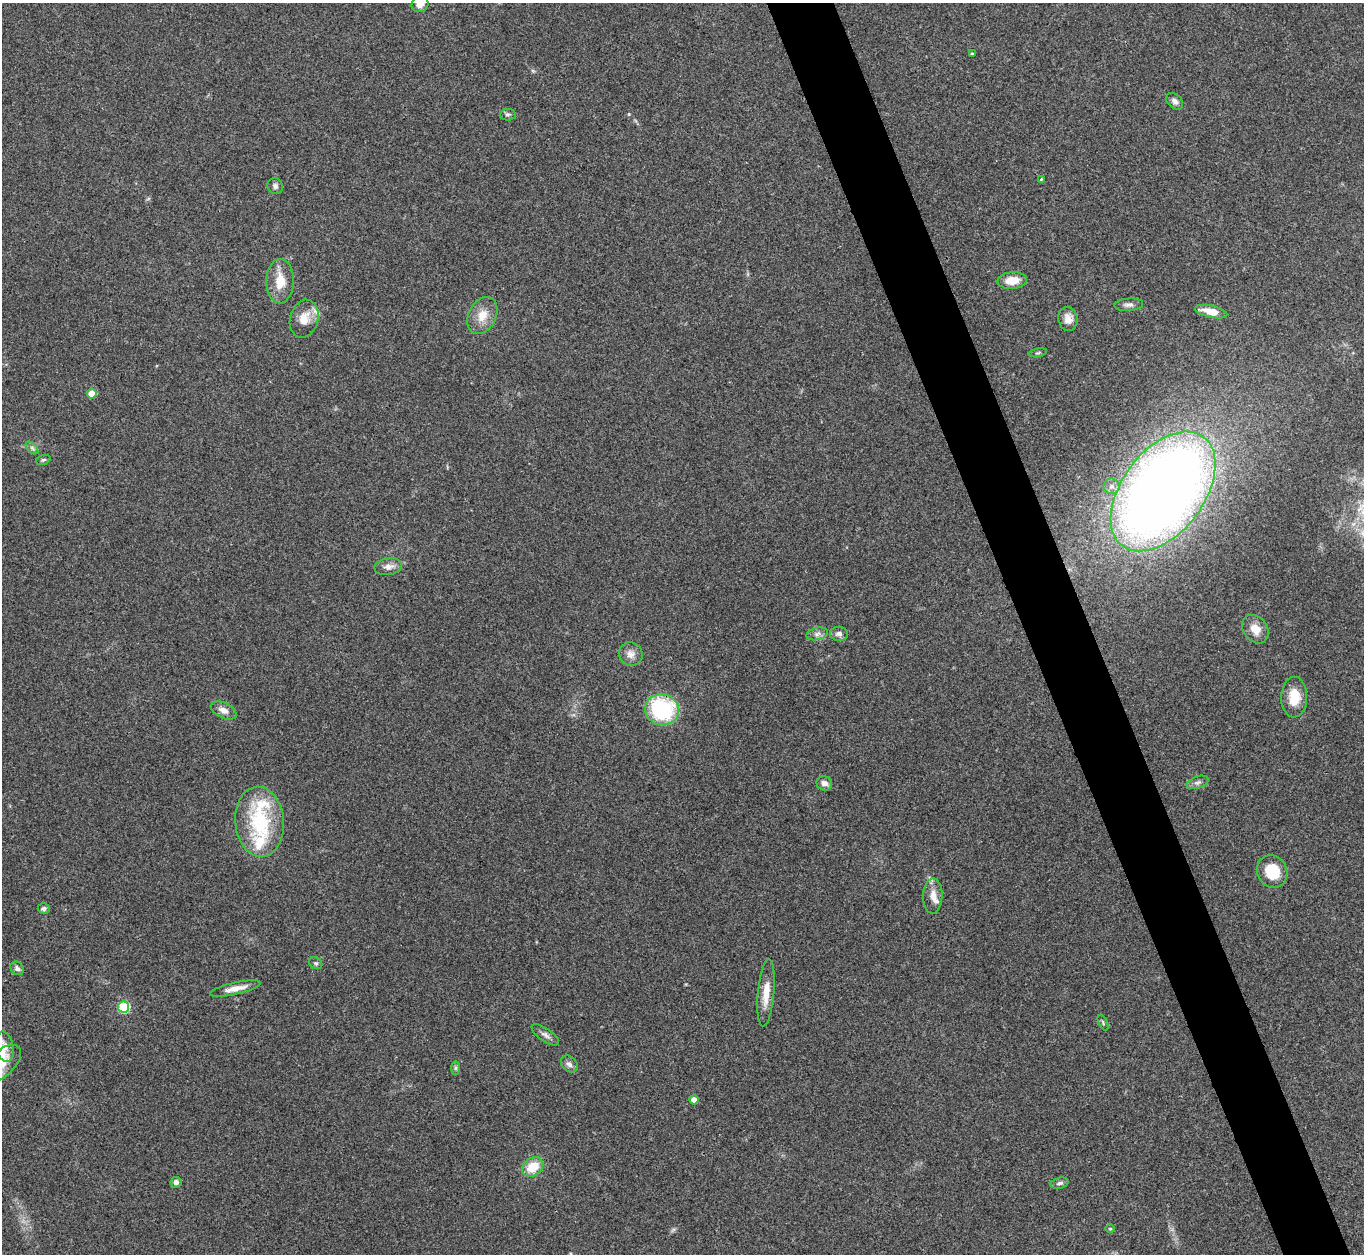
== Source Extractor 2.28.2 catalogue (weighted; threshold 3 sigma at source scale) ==
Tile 6 of 4 x 4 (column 2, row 2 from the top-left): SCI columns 1367-2728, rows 2786-4037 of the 5455 x 5442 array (HDU 1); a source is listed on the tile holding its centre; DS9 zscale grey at full resolution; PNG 1366 x 1256 px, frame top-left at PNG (2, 3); each listed source drawn as its Kron ellipse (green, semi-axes under 4 px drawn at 4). Shown black and unused: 5% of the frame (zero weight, under 3 of 4 exposures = <1% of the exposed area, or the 3 px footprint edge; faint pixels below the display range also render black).
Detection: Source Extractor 2.28.2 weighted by HDU 2 'WHT'; one run over the whole footprint, this tile lists its part. Background 0.112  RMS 0.0058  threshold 0.0263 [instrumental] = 3 sigma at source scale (4.5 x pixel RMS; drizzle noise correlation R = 1.50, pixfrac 1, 0.05/0.05 arcsec/px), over >= 5 px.
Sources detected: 53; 4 inside a brighter listed object's ellipse — not listed separately; the other 49 listed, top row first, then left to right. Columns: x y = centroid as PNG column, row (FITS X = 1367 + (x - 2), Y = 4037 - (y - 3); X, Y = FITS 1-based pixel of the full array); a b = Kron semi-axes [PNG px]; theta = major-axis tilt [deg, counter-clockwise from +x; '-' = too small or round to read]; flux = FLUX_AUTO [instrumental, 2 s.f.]
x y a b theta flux
420 4 9 8 - 4.2
972 54 3 3 - 0.84
1175 101 10 6 -44 2.4
508 115 8 5 4 1.3
1041 179 3 3 - 0.48
275 186 8 7 - 1.9
1012 280 14 8 4 9.3
280 281 22 14 89 12
1129 305 14 6 5 2.4
1211 312 16 6 -12 9.2
482 315 19 13 63 8.9
304 319 19 14 75 8.8
1068 319 12 9 -79 4.6
1038 353 9 3 11 0.81
92 393 5 5 - 10
32 448 7 4 -45 1.4
43 460 7 4 17 1
1111 486 8 7 - 2.6
1163 491 68 41 53 810
388 567 14 8 8 3.8
1255 629 15 12 -53 7.7
817 634 11 6 15 2.5
839 634 9 7 -5 2.6
631 654 12 11 - 4.3
1294 697 20 13 89 12
224 710 14 7 -26 3.9
662 710 17 15 -13 57
1198 782 11 6 18 2.1
824 783 8 7 - 3.1
260 822 35 24 -85 44
1272 872 17 15 -63 17
933 896 17 9 88 5.8
44 909 6 5 - 1.9
316 963 7 5 -32 1.2
17 968 7 6 - 2
235 988 26 6 13 6
766 993 34 8 85 9.6
123 1007 5 5 - 49
1103 1023 8 3 -64 0.89
545 1035 16 6 -34 2.6
5 1047 15 9 -79 5.3
2 1064 24 12 44 9.5
569 1064 9 7 -45 2.5
455 1068 7 4 89 1.1
694 1100 4 4 - 4.3
533 1167 11 9 36 13
176 1182 5 5 - 2
1060 1183 9 5 12 1.7
1110 1228 5 3 - 0.52
Isophote crosses this tile's border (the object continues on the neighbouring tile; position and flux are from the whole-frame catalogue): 2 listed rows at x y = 420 4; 2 1064